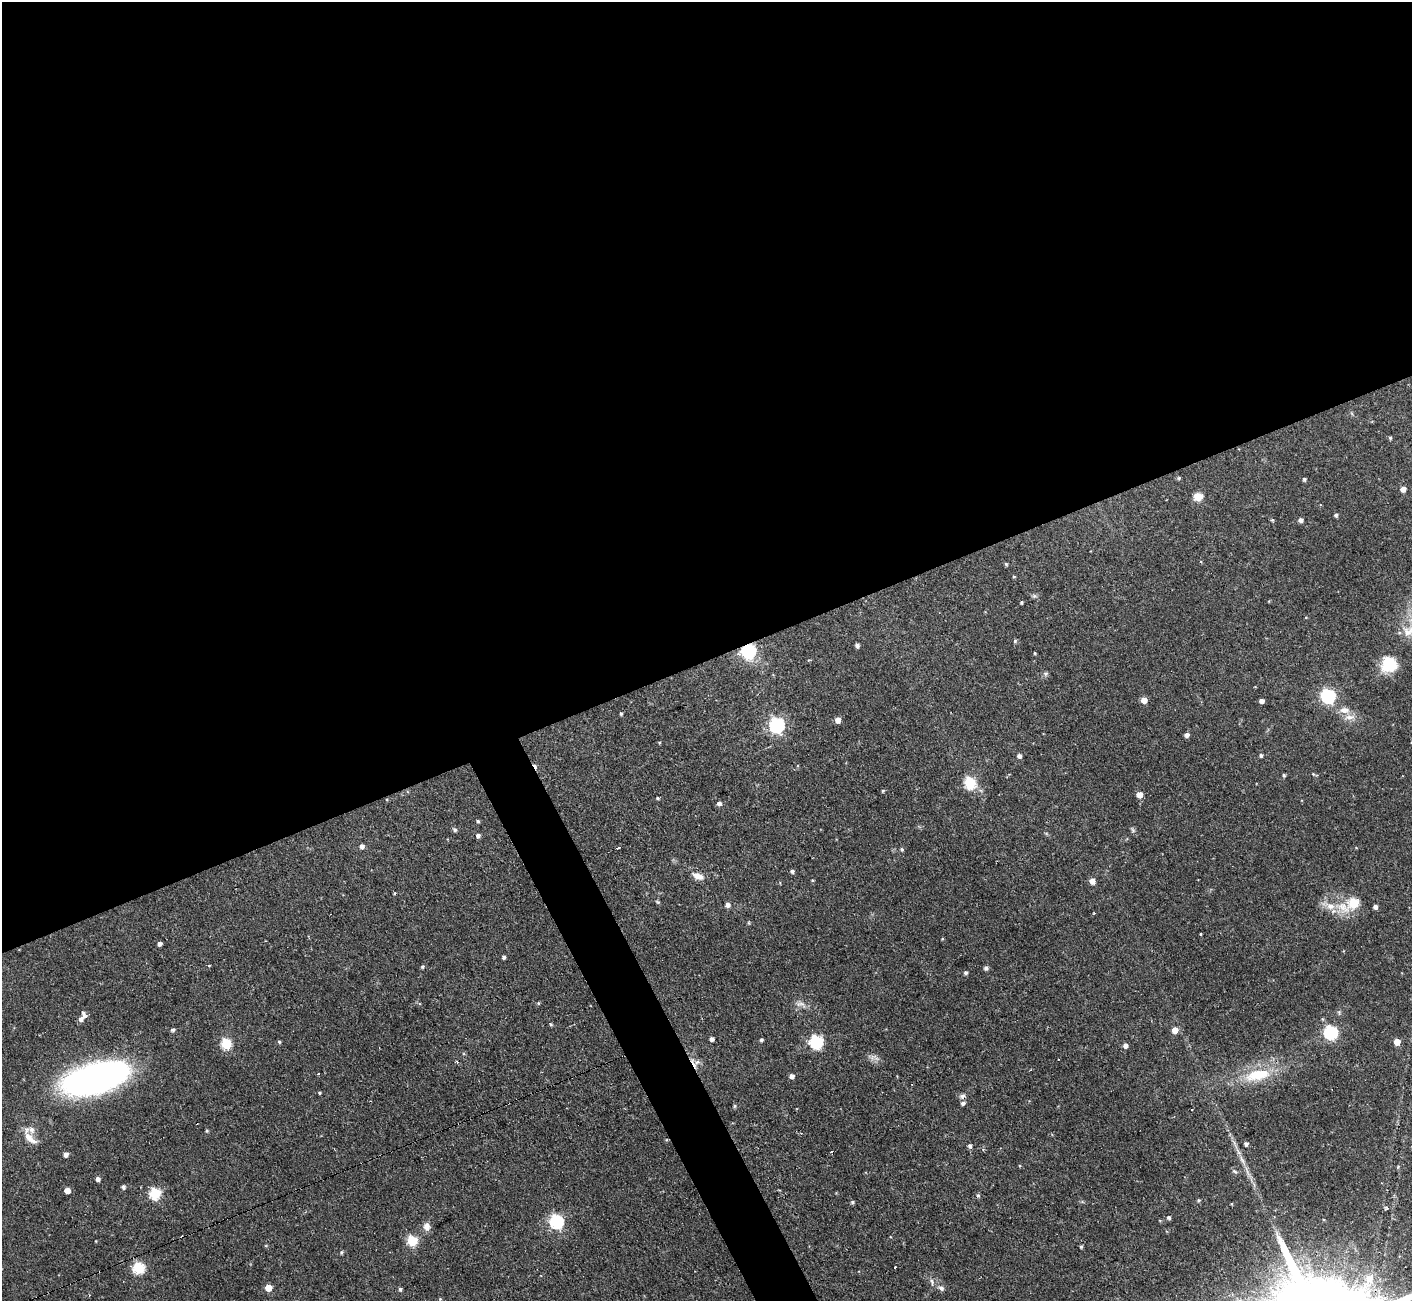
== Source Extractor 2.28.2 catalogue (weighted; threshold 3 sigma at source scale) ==
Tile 2 of 4 x 4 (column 2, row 1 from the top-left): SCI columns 1411-2820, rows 4045-5343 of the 5641 x 5624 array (HDU 1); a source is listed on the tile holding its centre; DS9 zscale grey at full resolution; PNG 1414 x 1303 px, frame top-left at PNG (2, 2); no overlay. Shown black and unused: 53% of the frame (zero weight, under 2 of 3 exposures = <1% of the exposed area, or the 3 px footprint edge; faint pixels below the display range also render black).
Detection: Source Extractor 2.28.2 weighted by HDU 2 'WHT'; one run over the whole footprint, this tile lists its part. Background 0.0722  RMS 0.0059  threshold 0.0263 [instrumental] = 3 sigma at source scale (4.5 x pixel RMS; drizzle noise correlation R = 1.50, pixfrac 1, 0.05/0.05 arcsec/px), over >= 5 px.
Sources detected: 127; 3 cosmic-ray / hot-pixel residue — not listed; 2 inside a brighter listed object's ellipse — not listed separately; the other 122 listed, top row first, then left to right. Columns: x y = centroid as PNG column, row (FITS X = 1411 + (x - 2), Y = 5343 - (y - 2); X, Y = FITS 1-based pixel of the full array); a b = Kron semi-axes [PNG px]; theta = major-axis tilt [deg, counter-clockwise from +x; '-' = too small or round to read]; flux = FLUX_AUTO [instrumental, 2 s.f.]
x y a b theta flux
1390 438 4 4 - 0.85
1179 478 5 4 - 0.72
1304 479 4 4 - 1.1
1403 489 5 5 - 4.3
1198 496 9 8 - 6.6
1336 515 4 4 - 1.2
1272 520 5 4 - 0.69
1301 520 4 4 - 2.1
1006 564 4 4 - 0.76
1014 577 4 4 - 0.6
1034 596 7 5 -20 1.3
1021 602 3 3 - 0.84
1306 617 4 3 - 0.45
1408 632 16 12 -48 6.9
1015 641 5 4 - 1
857 645 4 4 - 1.8
748 650 7 7 - 89
1035 653 3 3 - 0.6
1389 664 14 14 - 22
1045 674 7 6 - 1.3
1328 696 6 6 - 110
1144 700 5 5 - 5.5
1262 701 4 4 - 2.6
1344 710 15 8 -2 5.1
621 713 4 3 - 0.9
838 720 5 5 - 4.7
777 725 7 6 - 130
1186 735 5 5 - 2.1
659 743 4 3 - 0.54
1261 755 4 4 - 1.3
1019 756 5 5 - 2
1313 774 5 3 - 0.54
1284 775 4 4 - 0.95
970 782 6 6 - 52
883 791 4 4 - 0.66
1139 795 5 5 - 6.1
657 798 4 3 - 0.97
719 803 5 5 - 2
478 821 4 3 - 0.86
455 830 6 5 - 1.2
1133 830 8 5 -61 1.2
478 836 5 4 - 1.8
362 846 5 5 - 2.2
618 848 4 3 - 1.6
1356 848 4 3 - 0.41
902 849 5 4 - 0.86
792 871 4 4 - 1.5
698 876 17 8 -20 5.1
812 880 4 3 - 0.51
1092 881 6 5 - 4.1
394 893 5 3 - 0.51
658 902 6 4 -34 0.74
1353 903 13 8 37 22
727 905 5 5 - 2.5
1330 906 21 10 -23 8.8
1375 907 4 4 - 2.3
1094 913 4 3 - 0.48
1201 934 4 2 - 0.45
942 939 4 3 - 0.48
159 944 4 4 - 1.8
504 957 4 3 - 1.3
209 965 3 3 - 0.82
422 967 5 4 - 0.89
986 968 5 5 - 1.7
966 973 4 4 - 1.4
538 1003 5 4 - 0.69
801 1004 17 7 -19 3.6
84 1016 5 4 - 9.6
80 1018 5 4 - 2.3
551 1025 5 3 - 0.67
173 1030 5 4 - 1.2
1175 1030 5 5 - 6.3
1331 1032 6 6 - 92
711 1039 4 4 - 2
761 1040 4 3 - 1.1
279 1042 5 4 - 0.91
816 1042 6 6 - 82
1397 1042 5 5 - 7.4
226 1044 6 5 - 41
1125 1046 5 5 - 2.2
873 1057 12 7 29 2.5
457 1061 4 3 - 1.1
697 1062 10 7 17 3
318 1074 3 2 - 0.53
1257 1075 37 15 13 25
792 1076 5 4 - 2.7
96 1078 65 25 15 230
319 1093 4 3 - 0.7
962 1096 10 6 27 1.9
963 1103 6 5 - 2
735 1106 5 4 - 0.92
1191 1109 3 3 - 3.4
207 1131 4 4 - 0.84
30 1138 22 8 -42 6.7
1246 1144 4 4 - 1.7
970 1146 5 4 - 1.6
832 1152 3 2 - 1.1
66 1154 4 4 - 2.8
1242 1161 20 5 -62 4.4
1020 1166 4 3 - 0.52
1235 1171 9 5 -40 1.1
98 1179 4 4 - 2.2
123 1187 5 4 - 1.6
67 1191 5 4 - 5.2
155 1193 6 6 - 51
978 1195 5 4 - 1.2
1199 1200 4 4 - 0.96
853 1202 5 4 - 0.97
1386 1208 6 5 - 1.4
1169 1217 5 5 - 1.4
556 1222 6 6 - 96
427 1227 11 8 -90 3.8
412 1241 6 5 - 35
1081 1247 5 3 - 0.83
341 1252 5 4 - 0.87
895 1267 3 2 - 0.89
138 1268 6 6 - 55
932 1282 10 4 -78 1.6
268 1288 5 5 - 8.7
941 1288 10 6 -27 1.9
400 1289 5 4 - 1.1
440 1299 4 3 - 0.55
Overlapping masked pixels (flux is a lower limit): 1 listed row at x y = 748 650